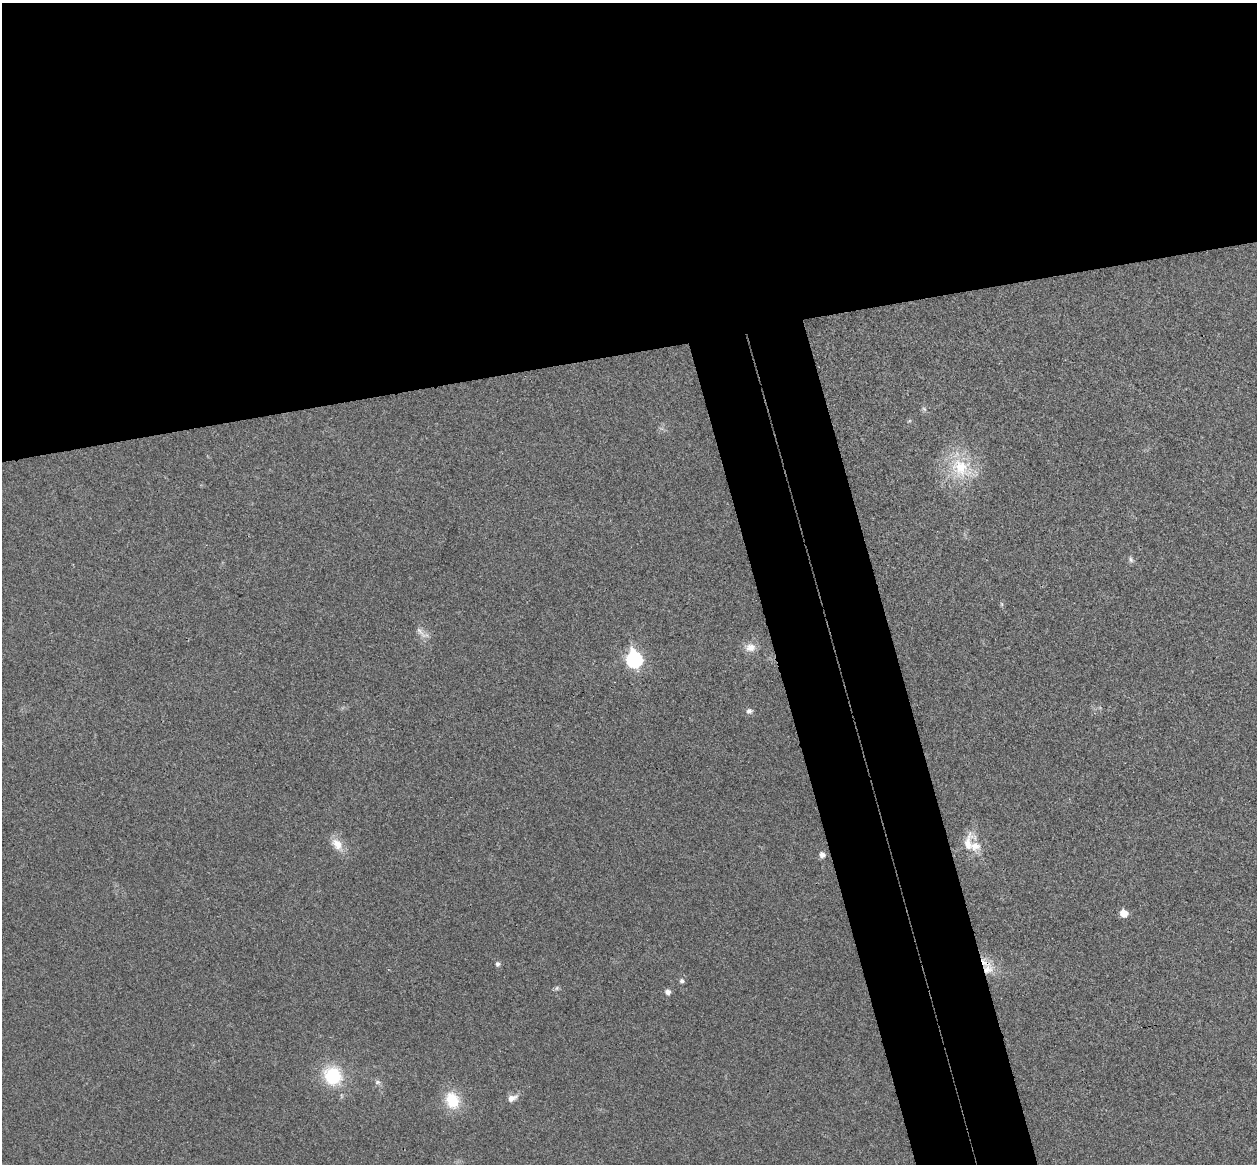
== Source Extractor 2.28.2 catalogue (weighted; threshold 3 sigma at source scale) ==
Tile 2 of 4 x 4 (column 2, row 1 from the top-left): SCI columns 1312-2566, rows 3643-4804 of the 5134 x 5077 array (HDU 1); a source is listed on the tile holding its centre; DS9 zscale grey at full resolution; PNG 1259 x 1166 px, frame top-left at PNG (2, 3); no overlay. Shown black and unused: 37% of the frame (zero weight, under 3 of 4 exposures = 6% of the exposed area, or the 3 px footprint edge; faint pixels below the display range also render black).
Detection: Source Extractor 2.28.2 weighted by HDU 2 'WHT'; one run over the whole footprint, this tile lists its part. Background 0.0227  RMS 0.0047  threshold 0.0209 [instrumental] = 3 sigma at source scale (4.5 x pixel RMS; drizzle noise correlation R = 1.50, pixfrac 1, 0.05/0.05 arcsec/px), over >= 5 px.
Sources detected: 24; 2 inside a brighter listed object's ellipse — not listed separately; the other 22 listed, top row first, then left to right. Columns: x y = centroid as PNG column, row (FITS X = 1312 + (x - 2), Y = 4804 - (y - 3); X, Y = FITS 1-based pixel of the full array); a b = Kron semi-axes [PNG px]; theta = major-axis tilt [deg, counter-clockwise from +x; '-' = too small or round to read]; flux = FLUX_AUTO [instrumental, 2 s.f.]
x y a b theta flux
924 409 7 4 -45 0.88
909 421 6 4 18 0.53
961 468 35 27 -45 24
1131 559 9 5 -60 1.3
1002 604 6 4 -88 0.65
422 633 25 6 -40 2.8
750 647 15 11 -1 4.4
634 659 9 8 - 74
749 711 8 7 - 1.5
337 844 18 11 -51 6.5
975 846 21 15 90 8.1
822 855 7 6 - 2.3
1124 913 6 6 - 6.9
985 963 21 10 -40 7.5
498 964 6 5 - 1.4
682 981 6 5 - 1.2
557 988 6 5 - 0.9
668 992 6 5 - 2.4
333 1076 20 19 - 24
378 1082 8 6 0 1.4
512 1098 12 7 22 3.5
452 1100 19 15 -67 16
Overlapping masked pixels (flux is a lower limit): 1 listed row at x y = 985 963